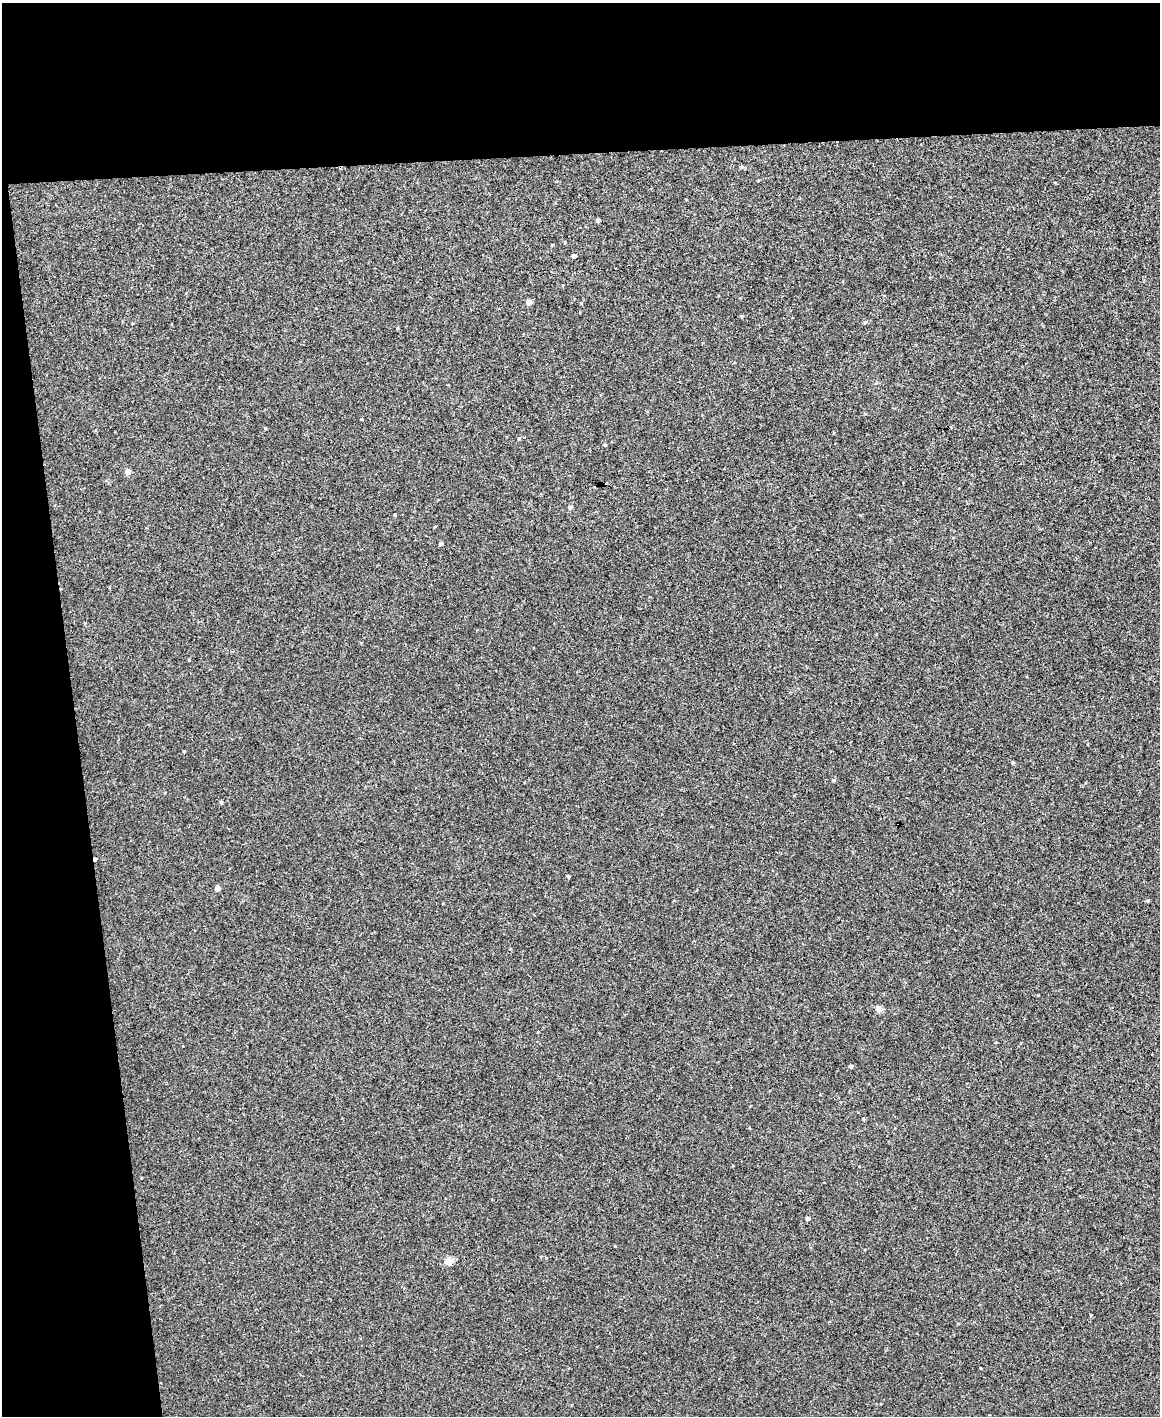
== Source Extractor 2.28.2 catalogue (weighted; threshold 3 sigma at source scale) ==
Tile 1 of 4 x 3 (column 1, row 1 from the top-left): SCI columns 1-1158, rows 2961-4374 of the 4630 x 4614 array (HDU 1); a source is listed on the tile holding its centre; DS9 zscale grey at full resolution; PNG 1162 x 1418 px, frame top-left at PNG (2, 3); no overlay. Shown black and unused: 17% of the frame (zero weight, under 3 of 4 exposures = <1% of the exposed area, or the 3 px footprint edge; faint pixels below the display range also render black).
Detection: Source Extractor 2.28.2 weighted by HDU 2 'WHT'; one run over the whole footprint, this tile lists its part. Background 0.00112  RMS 0.0035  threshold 0.0157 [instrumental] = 3 sigma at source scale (4.5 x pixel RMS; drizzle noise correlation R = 1.50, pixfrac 1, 0.05/0.05 arcsec/px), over >= 5 px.
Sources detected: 28; all 28 listed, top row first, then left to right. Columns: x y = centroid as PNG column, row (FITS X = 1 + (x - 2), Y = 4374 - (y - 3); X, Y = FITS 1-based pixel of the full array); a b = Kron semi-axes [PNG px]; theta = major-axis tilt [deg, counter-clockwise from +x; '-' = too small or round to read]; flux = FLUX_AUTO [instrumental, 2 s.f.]
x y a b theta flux
741 166 5 4 - 0.41
598 220 4 3 - 0.7
574 256 4 4 - 1.4
529 302 4 4 - 3.2
265 428 3 3 - 0.32
519 438 4 4 - 0.42
605 445 4 4 - 0.4
128 472 5 4 - 2.3
570 507 5 4 - 1
395 515 3 2 - 0.34
860 515 4 3 - 0.24
441 543 4 3 - 1
189 660 3 3 - 0.27
184 751 3 3 - 0.27
1013 762 5 4 - 0.41
833 780 4 4 - 0.42
221 802 4 4 - 0.37
95 859 4 3 - 0.67
568 876 3 3 - 0.58
217 888 4 4 - 2.4
1147 901 4 3 - 0.47
1038 995 4 2 - 0.22
879 1009 4 4 - 4
851 1066 4 3 - 0.73
864 1119 4 3 - 0.34
808 1218 4 4 - 1.2
449 1261 4 4 - 7.3
980 1368 3 2 - 0.26
Overlapping masked pixels (flux is a lower limit): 1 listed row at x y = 95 859
Unlisted compact peaks at least as high as the median listed source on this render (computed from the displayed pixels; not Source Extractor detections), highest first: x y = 397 328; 1091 1315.